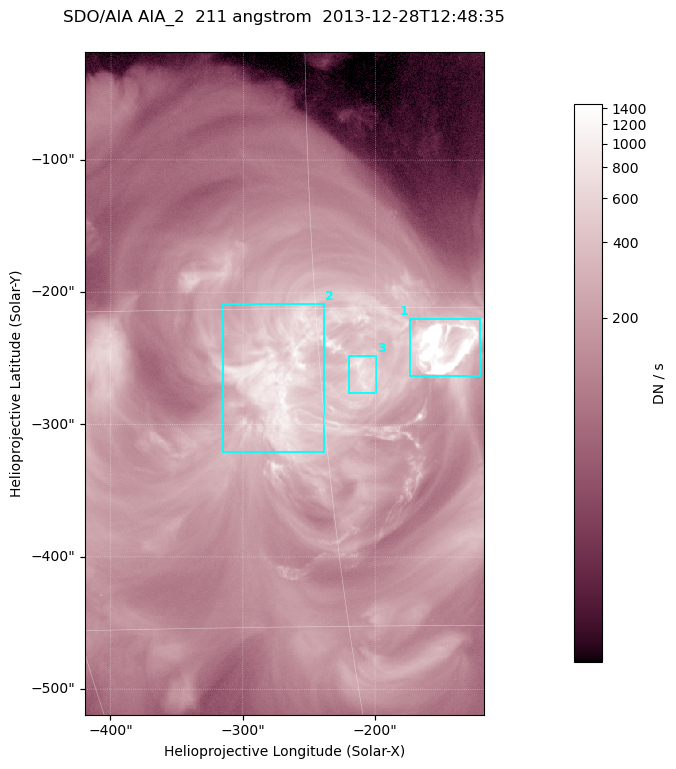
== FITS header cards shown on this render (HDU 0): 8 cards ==
TELESCOP= 'SDO/AIA '
INSTRUME= 'AIA_2   '
WAVELNTH=                  211
WAVEUNIT= 'angstrom'
DATE-OBS= '2013-12-28T12:48:35.62'
CTYPE1  = 'HPLN-TAN'
CTYPE2  = 'HPLT-TAN'
BUNIT   = 'DN / s  '

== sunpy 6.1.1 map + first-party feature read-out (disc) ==
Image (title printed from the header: SDO/AIA AIA_2  211 angstrom  2013-12-28T12:48:35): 501 x 833 px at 0.601 arcsec/px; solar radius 976 arcsec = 1624 px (partial field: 5.0% of the solar disc is inside the frame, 100% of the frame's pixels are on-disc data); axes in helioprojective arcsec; data unit DN / s (BUNIT, on the colour bar)
Orientation: roll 0.0564 deg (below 1 deg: not rotated)
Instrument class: DISC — disc imager (sunpy class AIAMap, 211 A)
Bright regions (active regions / flare kernels): reference = the on-disc median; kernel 5 px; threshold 5 sigma = 497 DN / s over a disc level ~143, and >= 1.15x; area >= 417 px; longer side >= 6 px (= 3.6 arcsec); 3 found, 3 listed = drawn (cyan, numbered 1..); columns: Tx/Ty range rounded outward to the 2 arcsec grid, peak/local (2 s.f.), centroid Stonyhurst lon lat
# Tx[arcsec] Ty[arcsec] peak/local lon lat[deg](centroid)
1 -174..-120 -264..-220 32 -9 -17
2 -316..-238 -322..-208 9 -17 -18
3 -220..-198 -276..-248 7 -13 -18